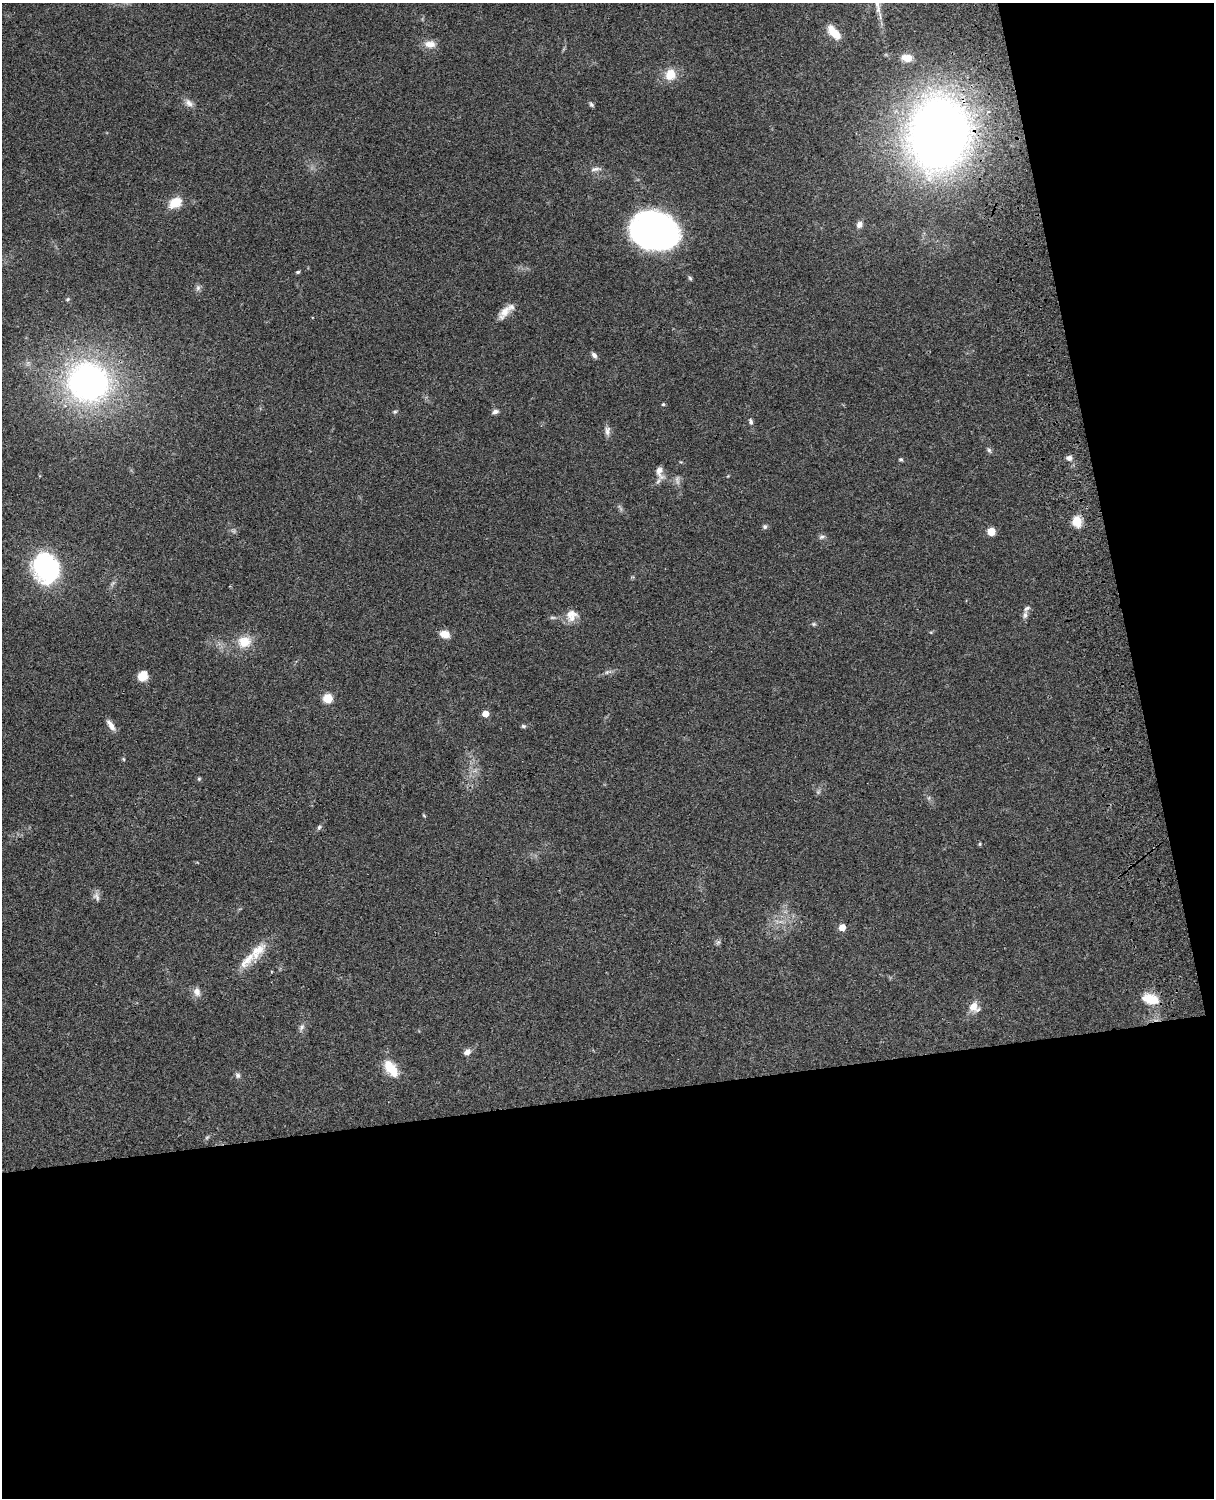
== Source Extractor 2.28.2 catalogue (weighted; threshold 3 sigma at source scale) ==
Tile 12 of 4 x 3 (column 4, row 3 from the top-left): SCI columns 3758-4969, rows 277-1772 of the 5087 x 4926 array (HDU 1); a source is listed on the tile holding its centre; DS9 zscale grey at full resolution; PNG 1216 x 1500 px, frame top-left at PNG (2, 3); no overlay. Shown black and unused: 33% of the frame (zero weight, under 3 of 4 exposures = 6% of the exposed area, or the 3 px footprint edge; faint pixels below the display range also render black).
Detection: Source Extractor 2.28.2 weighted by HDU 2 'WHT'; one run over the whole footprint, this tile lists its part. Background 0.0965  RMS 0.0063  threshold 0.0283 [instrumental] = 3 sigma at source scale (4.5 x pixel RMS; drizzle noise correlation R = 1.50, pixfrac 1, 0.05/0.05 arcsec/px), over >= 5 px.
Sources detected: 64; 2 too faint to see at this stretch — not listed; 3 inside a brighter listed object's ellipse — not listed separately; the other 59 listed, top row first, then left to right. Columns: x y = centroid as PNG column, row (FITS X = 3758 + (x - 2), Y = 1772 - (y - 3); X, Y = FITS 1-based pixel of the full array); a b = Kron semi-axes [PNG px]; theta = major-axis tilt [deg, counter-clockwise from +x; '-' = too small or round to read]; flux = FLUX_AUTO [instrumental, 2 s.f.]
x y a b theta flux
834 33 16 8 -47 11
430 44 15 9 -3 5.5
907 58 11 7 -11 6.3
670 74 12 11 - 10
189 103 13 8 -50 3.3
591 104 7 5 -46 1.2
939 134 51 40 83 650
595 169 15 5 4 2.6
175 203 15 11 30 10
859 224 10 7 72 2.7
654 230 38 29 -14 240
298 272 5 4 - 0.92
690 278 6 5 - 0.95
198 288 8 6 70 1.7
67 299 6 4 22 0.79
505 311 22 9 53 6.6
594 355 8 5 -51 2
88 382 35 34 - 210
663 404 4 4 - 0.84
395 412 6 5 - 0.94
495 412 8 5 14 2.1
751 421 8 5 -72 1.5
607 431 14 7 -88 2.8
989 450 7 5 -62 1.4
1069 458 7 6 - 2.3
901 459 5 4 - 0.9
659 472 20 8 -74 4.6
1077 521 6 5 - 29
765 527 7 6 - 1.2
991 531 8 7 - 5.9
822 537 9 5 17 1.6
46 568 25 21 -63 89
572 613 20 11 2 5.9
1025 615 10 6 84 2.3
813 624 5 5 - 0.92
445 634 10 7 -12 7
244 642 20 16 8 11
607 672 6 5 - 1.3
143 676 10 8 50 9.6
327 698 9 9 - 8.3
485 714 5 5 - 8
111 725 16 6 -56 4
523 726 6 4 -16 1.1
123 759 4 4 - 0.66
199 779 5 5 - 0.78
319 827 8 5 63 1.2
980 844 5 4 - 0.72
96 897 13 8 -70 2.7
842 927 5 5 - 8.1
718 943 7 4 20 1.1
257 951 31 14 50 13
197 992 12 9 -80 3.9
1150 999 22 12 -15 12
974 1007 12 10 -41 6.9
302 1027 9 6 54 1.9
467 1052 8 7 - 3.1
391 1068 23 12 -54 13
238 1075 8 7 - 1.7
207 1137 6 4 19 0.88
Overlapping masked pixels (flux is a lower limit): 1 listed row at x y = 939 134